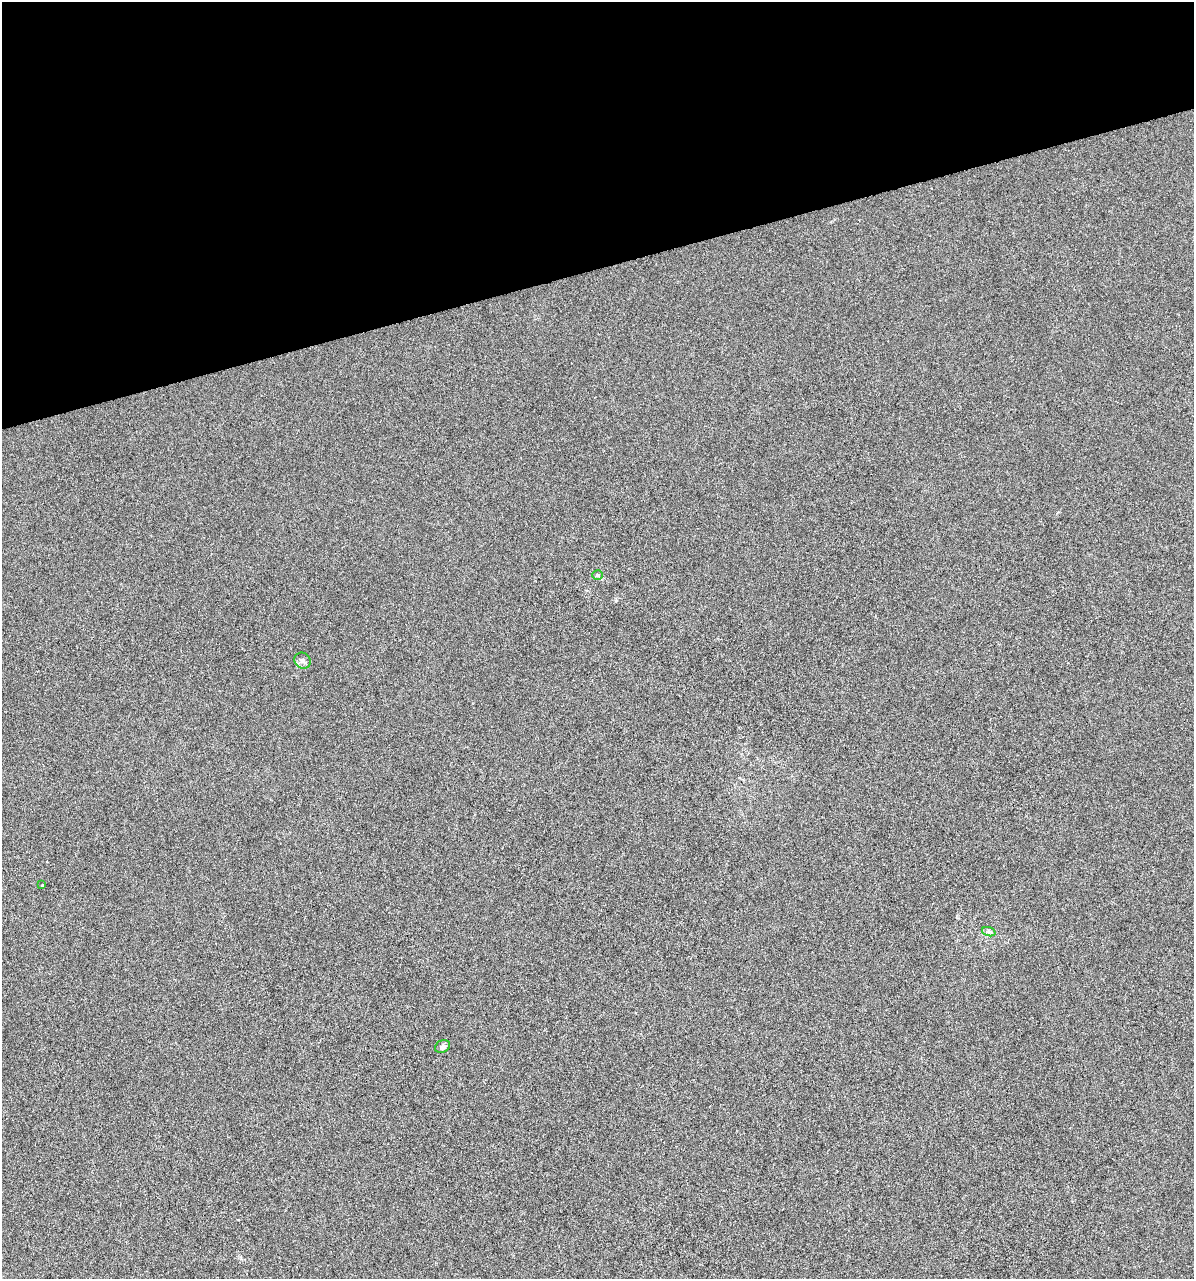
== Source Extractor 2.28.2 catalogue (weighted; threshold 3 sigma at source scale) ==
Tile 3 of 4 x 4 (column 3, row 1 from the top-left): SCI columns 2477-3668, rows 3831-5107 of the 4903 x 5108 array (HDU 1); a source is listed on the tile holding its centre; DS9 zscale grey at full resolution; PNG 1196 x 1281 px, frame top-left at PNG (2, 2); each listed source drawn as its Kron ellipse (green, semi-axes under 4 px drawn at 4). Shown black and unused: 21% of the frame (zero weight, under 3 of 6 exposures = <1% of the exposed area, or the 3 px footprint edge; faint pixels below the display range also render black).
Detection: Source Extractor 2.28.2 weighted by HDU 2 'WHT'; one run over the whole footprint, this tile lists its part. Background 4.23e-04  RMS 0.0027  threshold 0.0109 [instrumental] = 3 sigma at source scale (4.09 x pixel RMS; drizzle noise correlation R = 1.36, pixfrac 0.8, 0.0396/0.0396 arcsec/px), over >= 5 px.
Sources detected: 5; all 5 listed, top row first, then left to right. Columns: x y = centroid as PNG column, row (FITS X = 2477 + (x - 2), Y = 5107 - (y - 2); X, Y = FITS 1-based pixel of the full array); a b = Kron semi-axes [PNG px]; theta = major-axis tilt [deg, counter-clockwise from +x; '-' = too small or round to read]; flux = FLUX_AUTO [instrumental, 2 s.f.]
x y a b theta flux
598 575 5 4 - 0.32
302 661 8 7 - 0.88
42 885 3 2 - 0.2
989 932 7 4 -19 0.47
442 1047 8 6 25 0.6